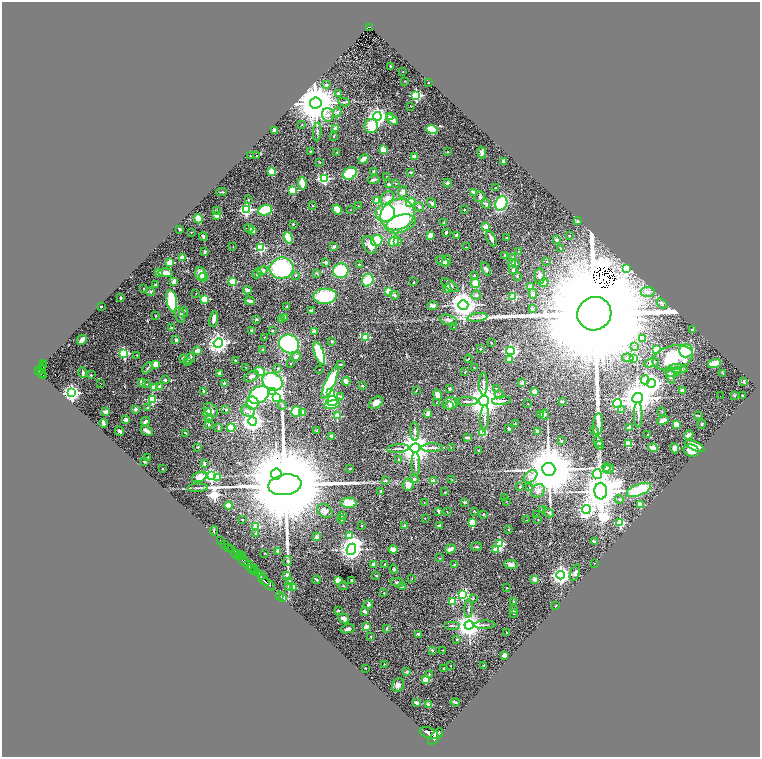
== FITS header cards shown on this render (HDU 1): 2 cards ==
NAXIS1  =                 1516
NAXIS2  =                 1509

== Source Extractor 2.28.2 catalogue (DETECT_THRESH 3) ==
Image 1516 x 1509 px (HDU 1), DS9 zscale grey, zoomed out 1/2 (1 PNG px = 2 x 2 image px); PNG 762 x 759 px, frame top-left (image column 1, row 1509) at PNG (2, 2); each listed source drawn as its Kron ellipse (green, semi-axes under 4 px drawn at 4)
Background 2.3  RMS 0.049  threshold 0.147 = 3 sigma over >= 5 px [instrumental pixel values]
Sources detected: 522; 27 cannot appear on this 1/2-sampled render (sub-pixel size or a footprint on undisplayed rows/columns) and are neither listed nor drawn; the other 495 listed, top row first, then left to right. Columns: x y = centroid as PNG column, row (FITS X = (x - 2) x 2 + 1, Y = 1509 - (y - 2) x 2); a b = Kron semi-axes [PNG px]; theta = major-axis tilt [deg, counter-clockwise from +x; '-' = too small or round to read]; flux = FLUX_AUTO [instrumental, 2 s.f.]
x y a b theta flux
369 27 4 2 - 210
390 66 2 2 - 8.1
403 72 2 1 - 3.2
404 81 2 1 - 3.1
428 83 2 2 - 4.5
326 85 4 3 - 13
338 93 3 3 - 18
416 95 3 3 - 1300
344 102 5 3 - 13
316 103 6 5 - 46000
411 106 2 2 - 4.1
337 112 5 4 - 22
328 115 7 6 - 38
377 116 4 4 - 4100
390 116 3 3 - 9.4
392 119 7 3 -40 67
302 124 3 1 - 3.1
371 126 7 7 - 220
336 129 4 4 - 45
432 129 5 4 - 230
274 130 4 2 - 30
317 132 9 3 86 17
334 136 3 3 - 9.5
383 150 2 2 - 280
310 151 2 2 - 5.2
337 152 3 2 - 5.1
448 152 2 2 - 6.8
482 152 6 4 -77 26
250 156 2 2 - 6.7
257 156 2 2 - 9.6
414 157 3 3 - 55
364 159 5 3 - 61
503 161 2 2 - 82
319 162 3 2 - 4.6
374 171 3 2 - 12
272 172 3 2 - 290
411 172 3 3 - 14
350 173 7 5 37 360
386 176 2 1 - 3.8
324 179 4 3 - 970
374 180 6 2 12 23
302 183 6 3 -82 140
396 183 3 2 - 5.2
447 183 4 3 - 12
389 184 3 2 - 30
495 188 2 2 - 19
292 190 3 3 - 460
221 192 5 2 - 7.7
403 192 6 4 78 32
473 192 2 2 - 78
480 197 6 4 56 16
387 198 7 6 - 65
248 200 3 3 - 6
376 200 3 3 - 57
411 202 5 4 - 100
431 203 5 3 - 22
501 203 7 5 63 570
486 204 5 3 - 15
312 206 3 2 - 4.3
359 206 2 2 - 2.8
419 207 5 3 - 13
337 209 5 4 - 72
464 209 2 2 - 4.7
216 210 3 2 - 7.6
246 210 4 3 - 1400
265 210 7 5 18 370
350 210 2 1 - 2.8
385 213 9 9 - 370
217 215 2 2 - 170
397 215 17 15 30 1300
198 219 4 3 - 150
578 221 4 3 - 14
444 223 3 2 - 7
293 224 2 2 - 24
401 224 15 8 17 260
486 227 2 2 - 180
249 228 4 3 - 15
179 229 2 2 - 10
252 231 4 3 - 44
191 232 2 1 - 6.1
446 232 3 2 - 18
430 235 3 3 - 81
456 235 2 2 - 43
569 236 3 2 - 4.7
203 237 4 2 - 14
288 238 6 3 -72 220
506 238 3 2 - 4.5
491 239 8 3 -64 43
377 240 6 5 - 310
556 240 2 2 - 55
394 241 6 4 50 160
398 242 2 2 - 7.7
369 245 9 6 -63 62
233 247 2 1 - 2.6
334 247 4 3 - 19
466 247 2 1 - 5.8
261 248 3 3 - 850
561 249 3 2 - 7.2
518 251 2 2 - 5.5
205 252 3 3 - 20
505 256 2 2 - 95
182 258 2 2 - 240
512 258 2 2 - 91
442 261 7 3 -32 22
446 261 6 3 68 41
546 261 2 2 - 3.5
326 262 4 3 - 26
170 263 3 2 - 330
512 263 4 3 - 8.8
516 263 4 3 - 11
359 265 2 2 - 5.5
282 268 12 10 10 820
626 268 4 3 - 1000
486 269 7 4 -61 23
513 270 4 3 - 21
262 271 5 4 - 36
341 271 8 7 - 380
158 273 3 2 - 48
166 273 7 4 -6 53
257 273 5 3 - 14
316 273 4 3 - 8.6
200 274 7 5 -73 91
295 275 3 3 - 6.8
474 276 4 3 - 8.5
517 276 2 2 - 19
540 276 8 5 85 27
203 277 4 4 - 28
368 280 6 5 - 230
174 281 3 3 - 44
233 282 3 3 - 440
414 282 3 2 - 9.1
475 283 5 4 - 91
544 283 5 4 - 36
155 285 3 2 - 15
450 285 10 4 -36 39
531 287 2 2 - 160
144 288 3 2 - 4.5
447 288 4 3 - 31
247 290 4 2 - 41
389 291 3 3 - 330
150 292 4 4 - 12
648 292 7 5 -6 50
196 293 2 2 - 2.7
533 294 5 3 - 20
394 295 4 3 - 20
476 295 5 4 - 20
325 296 12 7 5 450
513 297 3 3 - 410
121 298 2 2 - 13
205 299 3 3 - 480
172 301 11 5 -79 470
250 301 5 3 - 38
662 303 6 4 -40 21
463 305 5 5 - 10000
287 306 2 2 - 7.7
433 306 5 3 - 27
101 307 2 2 - 21
532 309 2 2 - 34
311 311 3 2 - 19
184 312 5 3 - 16
594 314 17 16 - 610000
180 315 8 5 -76 26
156 316 3 3 - 5.9
284 317 3 3 - 21
477 317 10 4 6 33
214 319 8 3 82 52
256 319 3 3 - 11
281 319 3 3 - 13
448 320 9 5 -15 31
454 327 2 1 - 3.6
171 328 3 3 - 14
692 330 2 2 - 34
252 331 2 2 - 95
272 331 2 2 - 5.7
314 332 2 2 - 130
366 337 3 3 - 430
264 338 2 2 - 4.1
642 338 4 3 - 61
82 340 5 3 - 43
176 340 2 2 - 37
332 341 2 2 - 38
218 343 5 4 - 4900
491 343 2 2 - 7.9
289 344 10 9 - 990
635 347 4 3 - 10
480 349 2 2 - 4.9
657 349 3 2 - 320
263 350 2 2 - 56
197 351 2 2 - 110
510 351 4 4 - 1900
686 351 7 6 - 310
124 353 3 3 - 870
319 353 12 4 -71 420
137 355 2 2 - 6.7
296 357 5 3 - 28
183 358 2 2 - 95
190 358 6 3 57 13
628 358 6 4 -10 23
634 358 3 3 - 310
673 358 20 12 13 390
468 359 4 2 - 7.7
235 360 2 2 - 9.3
510 360 3 2 - 120
187 361 3 2 - 5.3
290 363 2 2 - 6.8
651 363 7 4 11 28
714 363 7 4 16 170
43 364 2 1 - 75
156 364 4 3 - 99
340 364 3 2 - 12
42 365 2 1 - 89
246 367 2 1 - 5.1
474 367 2 2 - 3.3
148 368 6 3 47 12
278 368 3 3 - 11
42 369 4 3 - 1500
678 369 9 4 -9 37
38 370 3 2 - 1300
319 370 2 1 - 2.2
260 371 5 3 - 210
678 371 2 2 - 7.9
465 372 2 2 - 4.2
674 372 7 3 13 21
41 373 4 2 - 610
83 373 5 2 - 23
220 373 3 2 - 38
723 373 4 2 - 4.8
91 375 3 2 - 6.4
43 376 3 2 - 470
252 376 8 4 25 35
670 376 8 3 -77 27
165 380 3 3 - 14
645 380 4 4 - 680
346 381 4 3 - 100
744 381 4 2 - 7.8
141 382 3 3 - 56
272 382 10 8 -28 830
330 382 17 4 65 670
100 383 2 1 - 3.8
522 383 2 2 - 120
651 383 4 4 - 4600
147 384 3 2 - 3.9
224 384 4 3 - 17
483 384 11 3 -89 26
159 386 2 2 - 50
362 386 3 3 - 9.2
154 388 4 3 - 100
449 389 3 3 - 15
497 389 3 2 - 9.1
416 390 3 2 - 3.6
204 391 3 2 - 40
535 391 2 2 - 150
682 391 2 2 - 100
273 392 4 4 - 3200
72 393 4 4 - 3600
331 393 3 3 - 260
259 395 11 8 34 740
438 395 5 4 - 44
499 395 4 4 - 14
734 395 4 3 - 7.7
742 395 2 2 - 5.5
340 396 4 4 - 14
721 396 2 1 - 35
277 398 4 3 - 270
638 398 5 5 - 19000
152 399 3 3 - 470
332 401 5 5 - 260
467 401 11 3 1 24
484 401 5 5 - 19000
502 401 9 3 6 28
562 401 4 2 - 6.9
252 403 6 6 - 140
376 403 7 5 37 69
436 403 3 2 - 6.6
450 403 8 6 15 69
617 403 4 4 - 1300
528 404 2 2 - 7.7
282 405 5 2 - 9.6
332 405 8 4 9 190
449 406 2 2 - 7.7
147 408 2 2 - 29
136 409 2 2 - 81
622 409 3 3 - 9.1
211 410 8 5 -41 37
226 410 2 2 - 14
248 411 7 5 -26 35
297 411 5 5 - 220
662 411 3 2 - 5
105 412 2 2 - 140
207 413 5 4 - 37
302 413 3 2 - 97
428 413 4 3 - 40
540 414 2 2 - 51
545 415 5 4 - 16
638 415 12 3 -89 29
698 415 3 2 - 5.3
337 416 3 3 - 380
485 418 12 3 87 32
209 419 4 3 - 56
126 420 2 2 - 120
663 420 6 4 24 61
145 421 4 3 - 22
252 421 4 4 - 6500
103 423 4 3 - 16
515 423 2 2 - 5.4
209 424 5 3 - 11
598 424 11 5 84 41
702 424 4 3 - 9.1
676 425 4 3 - 99
219 428 3 2 - 14
231 428 4 4 - 170
629 428 2 2 - 130
509 429 2 2 - 15
119 431 5 2 - 42
147 431 6 3 -31 34
316 431 3 2 - 4.8
537 431 2 2 - 22
595 431 3 2 - 14
415 432 9 3 -89 22
483 432 3 3 - 320
186 433 4 1 - 6.4
648 435 3 2 - 5.3
689 435 5 3 - 37
331 436 3 2 - 20
467 437 4 2 - 19
561 441 3 3 - 7
598 442 5 3 - 12
628 444 3 3 - 330
600 445 4 3 - 12
694 446 10 4 -24 97
198 447 2 2 - 7.5
451 447 2 1 - 2.5
415 448 5 5 - 19000
432 448 11 3 2 26
653 448 5 3 - 46
674 448 5 4 - 63
398 449 11 3 4 26
691 450 8 6 -19 93
479 451 2 2 - 32
148 457 2 2 - 6.7
398 459 2 2 - 20
144 461 3 2 - 14
204 464 3 2 - 17
416 464 12 3 -88 32
606 467 4 3 - 15
350 468 3 2 - 6.5
162 469 2 2 - 4.3
549 469 6 6 - 84000
608 469 5 4 - 28
276 474 5 5 - 17000
597 474 5 4 - 1300
211 476 4 3 - 2200
199 477 8 5 19 81
217 477 3 3 - 230
530 477 8 5 39 43
414 479 4 4 - 20
385 480 3 3 - 13
452 480 3 1 - 3.3
433 481 2 2 - 140
285 485 16 10 9 320000
408 485 6 5 - 70
520 487 3 2 - 20
198 488 10 2 3 19
530 488 4 3 - 8
639 490 13 5 22 420
381 491 2 2 - 19
538 491 7 6 - 47
601 491 8 6 -85 32000
445 492 3 2 - 7
504 497 3 2 - 2.9
619 499 4 4 - 12
424 502 3 1 - 3.2
464 502 4 3 - 8.3
506 502 2 2 - 2.2
349 503 8 5 -2 150
640 505 4 3 - 110
229 506 4 4 - 100
586 509 4 4 - 2600
542 510 3 2 - 8.7
325 511 8 6 -38 41
438 511 4 2 - 21
474 511 3 2 - 5.1
447 512 2 1 - 4
549 513 6 3 -30 12
483 514 3 2 - 8
537 514 2 1 - 4
342 515 4 3 - 14
425 518 2 1 - 3.9
342 519 4 3 - 8.7
242 520 2 2 - 8.9
527 520 2 2 - 3.4
538 520 2 2 - 4.4
472 522 3 2 - 260
620 523 3 3 - 660
361 525 2 2 - 4
256 526 2 2 - 250
405 526 2 2 - 60
439 526 3 3 - 12
508 529 3 3 - 5.4
214 531 4 2 - 8.7
256 533 3 3 - 6.2
349 535 3 3 - 170
317 537 4 3 - 25
221 541 3 1 - 42
595 541 4 2 - 16
225 544 2 1 - 180
500 544 3 3 - 570
228 547 2 2 - 630
476 547 5 3 - 8.9
351 549 6 4 65 7600
393 549 4 3 - 85
451 549 5 3 - 42
232 550 3 2 - 560
496 550 2 2 - 170
278 551 2 2 - 78
265 553 3 1 - 3.7
236 554 5 2 - 4400
240 554 2 1 - 53
239 557 2 2 - 1800
242 557 2 1 - 470
440 558 3 2 - 5.5
244 561 6 2 -41 8500
288 561 5 3 - 10
594 563 2 1 - 2.6
511 564 7 4 -8 45
249 565 5 3 - 3100
374 565 4 3 - 35
385 565 4 2 - 11
455 565 2 2 - 64
254 568 4 2 - 430
251 569 3 2 - 1400
394 569 4 3 - 9.7
255 572 3 2 - 2000
258 573 4 3 - 1200
575 573 8 4 70 24
286 575 2 2 - 64
376 575 4 2 - 7.6
561 575 4 4 - 4600
261 576 3 1 - 780
412 578 3 2 - 5
535 579 2 2 - 120
264 580 7 2 -44 4500
317 580 4 2 - 11
352 580 3 2 - 18
290 581 4 3 - 8.6
338 581 3 2 - 330
397 582 7 3 -7 12
269 584 8 2 -45 4500
343 586 5 3 - 9.6
289 587 3 3 - 23
293 587 3 2 - 66
403 587 2 2 - 64
507 588 2 2 - 4.6
384 593 2 2 - 7.2
279 595 2 1 - 110
463 595 4 3 - 800
283 598 3 2 - 160
473 598 4 3 - 6.6
452 601 3 3 - 310
514 602 2 2 - 35
368 604 5 4 - 18
556 606 4 2 - 5
469 609 9 3 87 17
514 610 4 2 - 7.9
338 611 4 3 - 6.8
365 611 4 3 - 25
513 613 3 1 - 5.2
344 619 5 4 - 33
469 625 4 4 - 11000
485 625 10 2 1 15
452 626 8 2 0 13
366 627 3 2 - 92
386 628 3 3 - 7.4
348 629 7 3 12 22
506 632 2 2 - 12
419 634 4 3 - 27
371 636 2 2 - 12
456 639 3 3 - 5.9
432 650 2 2 - 20
443 650 2 2 - 5.5
504 655 3 3 - 59
384 664 2 2 - 8.6
483 665 2 2 - 2.8
450 666 2 1 - 2.2
366 668 2 2 - 3.5
444 668 2 2 - 31
406 672 2 2 - 65
429 674 3 2 - 5.1
426 680 3 2 - 230
398 685 7 5 66 36
455 702 4 2 - 12
417 703 3 2 - 38
429 704 4 2 - 24
429 733 9 5 -19 15000
436 736 10 4 51 17000
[27 sub-pixel or undisplayed-footprint detections neither listed nor drawn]